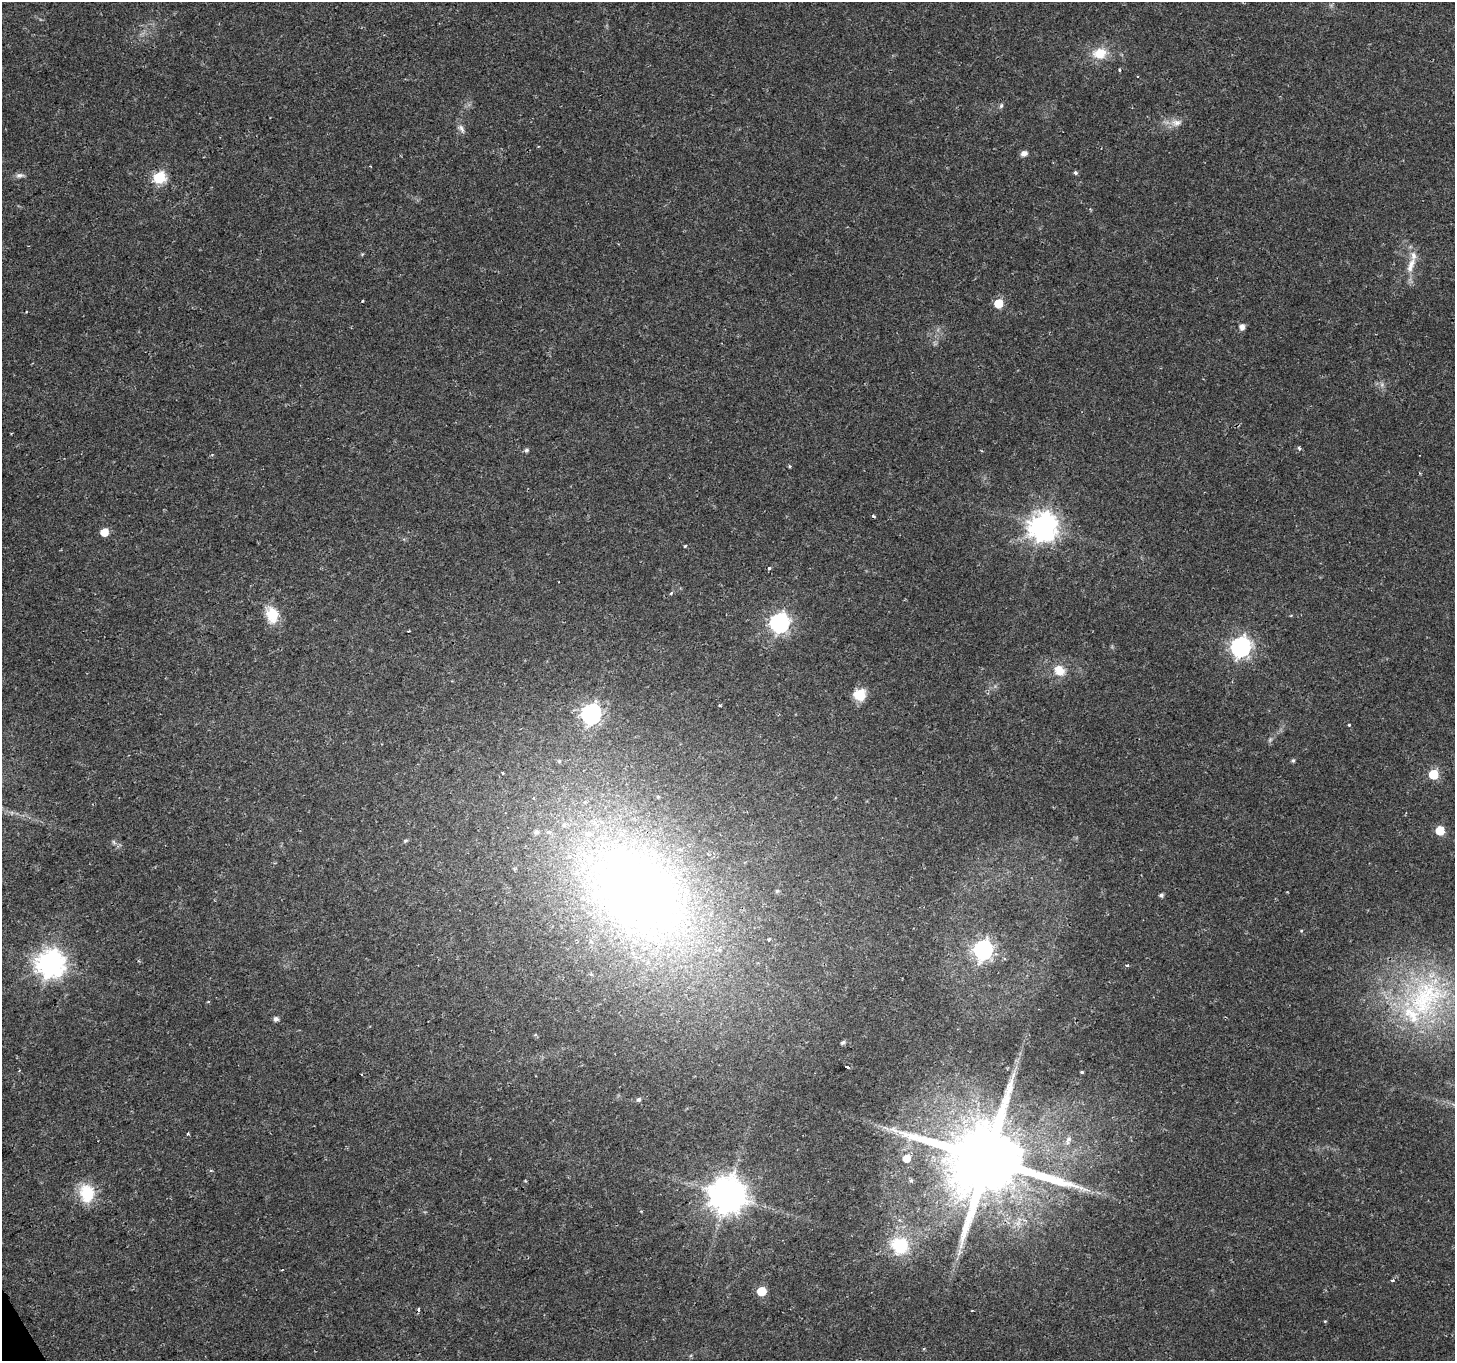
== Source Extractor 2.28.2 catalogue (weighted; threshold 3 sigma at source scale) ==
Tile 7 of 4 x 4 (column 3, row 2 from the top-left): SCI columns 2907-4359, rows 2825-4183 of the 5817 x 5709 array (HDU 1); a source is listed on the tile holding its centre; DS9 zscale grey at full resolution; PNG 1457 x 1363 px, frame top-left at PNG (2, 2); no overlay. Shown black and unused: <1% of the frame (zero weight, under 2 of 3 exposures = <1% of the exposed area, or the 3 px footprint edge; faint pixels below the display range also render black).
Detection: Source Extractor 2.28.2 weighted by HDU 2 'WHT'; one run over the whole footprint, this tile lists its part. Background 0.0332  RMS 0.0032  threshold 0.0143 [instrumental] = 3 sigma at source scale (4.5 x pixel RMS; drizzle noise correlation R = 1.50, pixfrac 1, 0.0396/0.0396 arcsec/px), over >= 5 px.
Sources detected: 79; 2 too faint to see at this stretch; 1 cosmic-ray / hot-pixel residue — not listed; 8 inside a brighter listed object's ellipse — not listed separately; the other 68 listed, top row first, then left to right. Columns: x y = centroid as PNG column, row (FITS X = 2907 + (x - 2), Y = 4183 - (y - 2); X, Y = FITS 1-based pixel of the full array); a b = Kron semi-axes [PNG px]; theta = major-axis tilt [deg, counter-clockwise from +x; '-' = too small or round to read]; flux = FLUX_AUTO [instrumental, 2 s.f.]
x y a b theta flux
1100 53 15 12 10 6.9
1119 70 3 3 - 0.54
1001 106 7 5 73 0.67
1177 123 15 10 13 2.8
461 129 13 6 -57 1.4
538 146 3 3 - 0.3
1024 153 8 6 20 1.5
1075 173 5 5 - 0.68
20 175 12 6 3 1.1
159 178 6 6 - 37
1412 263 15 10 67 2.8
362 301 3 3 - 0.41
998 303 6 5 - 13
1242 327 5 5 - 2.1
1299 448 5 4 - 0.59
526 450 6 5 - 0.68
790 466 3 3 - 0.51
873 516 4 3 - 0.52
1043 527 9 9 - 400
104 532 5 5 - 6.8
685 546 4 3 - 0.35
769 568 3 3 - 1.4
671 593 5 4 - 0.48
272 614 21 15 -75 7.2
779 623 8 7 - 140
408 631 2 2 - 0.29
1240 647 8 7 - 140
1059 670 15 13 -45 5
860 695 13 12 - 6.3
720 705 3 3 - 0.48
591 714 8 7 - 150
1349 725 4 3 - 0.63
1293 760 6 4 57 0.53
503 773 3 2 - 0.34
1433 774 6 6 - 18
1440 830 6 6 - 12
405 841 6 5 - 0.56
777 891 5 5 - 0.51
636 892 142 97 -43 260
1161 895 4 4 - 0.86
1301 931 4 4 - 0.33
769 939 3 3 - 0.46
983 950 8 7 - 150
50 963 9 9 - 360
1127 965 4 3 - 0.65
1426 998 69 48 48 58
208 1001 4 3 - 0.32
276 1019 5 5 - 1.3
843 1042 7 4 40 0.59
847 1067 4 3 - 2.5
1082 1072 3 3 - 0.39
362 1074 3 2 - 0.59
639 1099 5 5 - 0.68
188 1133 3 3 - 0.42
1068 1140 12 6 62 1.4
907 1158 5 5 - 5.6
987 1159 23 19 16 5100
911 1181 6 4 0 0.47
87 1193 23 18 -81 11
727 1195 10 10 - 790
641 1211 4 3 - 0.29
900 1246 16 15 - 18
961 1246 7 4 72 0.88
282 1270 3 2 - 0.33
1392 1280 3 3 - 0.61
762 1291 6 5 - 11
972 1310 4 2 - 0.24
1325 1321 5 3 - 0.25
Overlapping masked pixels (flux is a lower limit): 2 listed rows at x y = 636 892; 987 1159